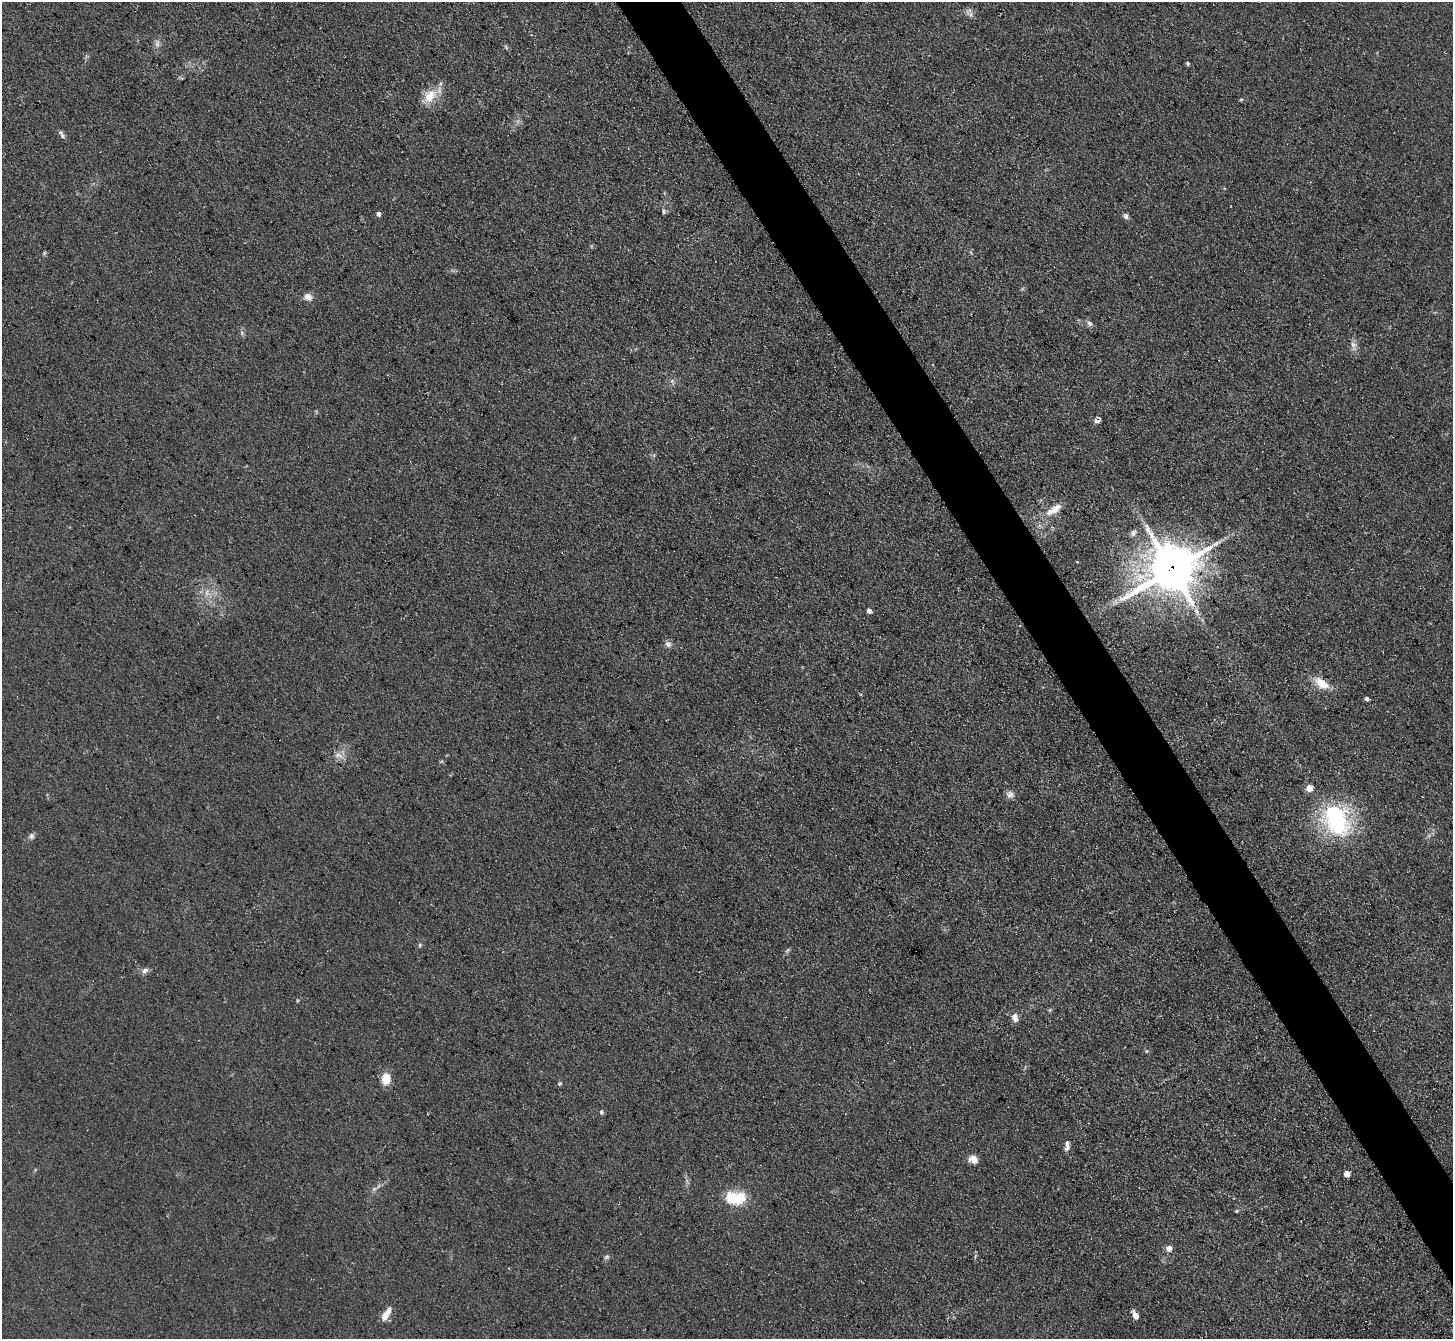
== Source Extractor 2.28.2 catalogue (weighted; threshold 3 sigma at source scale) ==
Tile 6 of 4 x 4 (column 2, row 2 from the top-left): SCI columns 1454-2904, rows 2830-4166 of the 5807 x 5798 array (HDU 1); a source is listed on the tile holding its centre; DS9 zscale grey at full resolution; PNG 1455 x 1341 px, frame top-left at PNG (2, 2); no overlay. Shown black and unused: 4% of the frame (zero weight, under 3 of 5 exposures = <1% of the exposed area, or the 3 px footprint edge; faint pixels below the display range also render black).
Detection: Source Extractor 2.28.2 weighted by HDU 2 'WHT'; one run over the whole footprint, this tile lists its part. Background 0.0741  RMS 0.0085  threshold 0.0383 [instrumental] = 3 sigma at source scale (4.5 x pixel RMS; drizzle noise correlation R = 1.50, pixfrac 1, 0.05/0.05 arcsec/px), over >= 5 px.
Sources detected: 54; all 54 listed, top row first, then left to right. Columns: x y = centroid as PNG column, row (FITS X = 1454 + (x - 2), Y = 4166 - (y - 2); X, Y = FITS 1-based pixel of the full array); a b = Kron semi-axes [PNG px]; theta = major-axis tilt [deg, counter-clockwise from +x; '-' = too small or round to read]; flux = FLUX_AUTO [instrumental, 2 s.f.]
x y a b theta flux
969 11 12 8 51 4
157 43 13 6 -86 4
506 47 7 4 -47 1.5
1188 63 4 4 - 1.4
429 96 24 14 43 18
1241 100 6 4 1 0.98
61 134 12 5 -58 2.7
664 211 7 5 -89 1.8
378 214 6 5 - 2.5
1126 216 7 6 - 3
44 253 6 5 - 1.2
308 297 11 9 -17 5.4
1089 323 8 6 -38 2.9
242 333 7 5 -49 1.9
1354 346 15 8 -82 5.2
672 381 6 5 - 2
1097 420 5 5 - 6.6
1054 509 25 9 34 14
1133 533 9 7 35 3.6
1171 570 17 14 27 3800
207 593 11 6 85 5.4
1115 602 8 8 - 3.5
869 611 6 4 -40 3
1197 612 13 6 -65 5.4
668 644 8 8 - 3.5
1321 683 20 10 -35 15
1366 699 5 4 - 1.9
338 755 15 7 -25 5.8
1310 788 6 5 - 10
1010 794 11 9 -27 4.1
1336 820 36 27 -64 110
31 836 9 7 59 2.7
420 945 5 5 - 1.3
787 950 7 5 57 1.6
145 971 10 7 21 3.7
297 1000 5 4 - 0.89
1050 1010 6 4 46 1.2
1015 1017 11 7 -78 5.6
1147 1051 5 3 - 0.84
386 1079 10 8 86 17
560 1084 5 5 - 1.4
601 1112 6 5 - 1.9
1067 1146 14 6 80 3.9
973 1159 11 9 -33 7.1
1347 1174 5 5 - 7.7
687 1181 7 4 -72 2
374 1189 9 5 30 2.6
735 1198 27 17 -3 29
1237 1211 5 4 - 1.1
1169 1249 6 6 - 6.7
975 1256 6 4 72 1.3
606 1257 8 6 32 2.1
386 1315 17 7 59 9.9
1135 1315 10 5 -61 6.2
Overlapping masked pixels (flux is a lower limit): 2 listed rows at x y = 1097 420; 1171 570